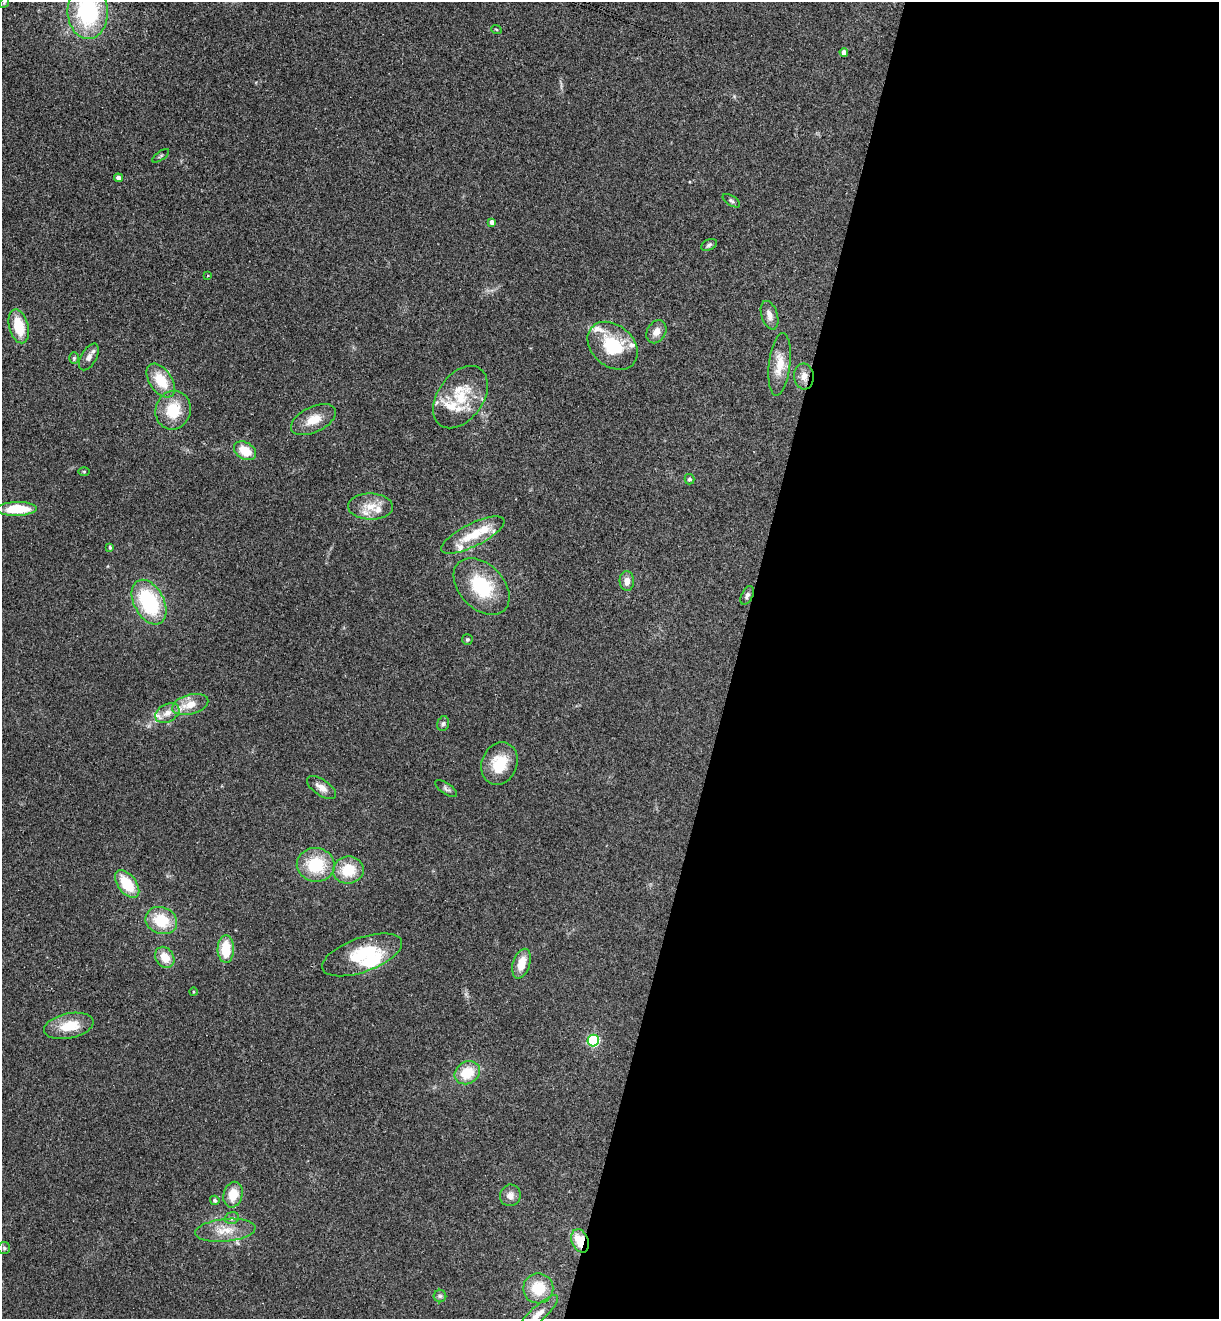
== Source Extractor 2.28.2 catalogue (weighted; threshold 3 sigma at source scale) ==
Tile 12 of 4 x 4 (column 4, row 3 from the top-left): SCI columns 3836-5052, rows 1342-2658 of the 5364 x 5313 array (HDU 1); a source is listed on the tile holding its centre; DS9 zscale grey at full resolution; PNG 1221 x 1321 px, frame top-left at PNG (2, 2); each listed source drawn as its Kron ellipse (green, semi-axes under 4 px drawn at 4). Shown black and unused: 40% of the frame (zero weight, under 3 of 4 exposures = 6% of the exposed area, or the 3 px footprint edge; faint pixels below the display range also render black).
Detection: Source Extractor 2.28.2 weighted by HDU 2 'WHT'; one run over the whole footprint, this tile lists its part. Background 0.188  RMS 0.0075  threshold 0.0338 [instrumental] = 3 sigma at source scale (4.5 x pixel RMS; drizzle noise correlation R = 1.50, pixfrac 1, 0.05/0.05 arcsec/px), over >= 5 px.
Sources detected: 70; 8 inside a brighter listed object's ellipse — not listed separately; the other 62 listed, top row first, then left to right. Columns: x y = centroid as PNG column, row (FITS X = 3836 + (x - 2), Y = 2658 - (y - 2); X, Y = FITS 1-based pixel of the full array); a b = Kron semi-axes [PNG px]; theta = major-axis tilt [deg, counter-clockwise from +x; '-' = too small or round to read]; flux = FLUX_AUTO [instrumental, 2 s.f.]
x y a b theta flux
4 3 5 4 - 0.86
88 11 28 20 -88 83
496 29 5 3 - 0.66
844 52 4 4 - 3.9
161 156 10 2 36 0.94
118 178 4 4 - 3.6
731 201 10 5 -33 1.6
492 222 4 4 - 3.6
709 245 8 5 25 1.6
207 276 3 2 - 0.68
770 315 15 8 -73 5.3
19 326 17 9 -75 21
656 332 12 9 59 6.1
613 346 28 20 -40 35
89 357 15 7 59 4.3
74 358 6 5 - 1.2
780 364 31 10 83 14
804 376 13 10 -86 5.6
161 380 19 11 -56 19
460 397 35 22 54 30
173 410 19 17 73 23
313 420 24 12 26 12
245 451 12 8 -31 14
84 471 5 3 - 0.72
689 479 5 5 - 1.6
370 506 22 13 -2 12
17 509 20 7 1 27
473 535 35 11 27 23
110 547 4 3 - 0.93
627 581 10 7 -87 5.3
482 586 33 22 -46 40
747 595 10 5 64 2.2
149 602 24 15 -62 59
467 639 5 5 - 1.1
190 705 18 9 15 11
167 713 13 8 29 6.1
443 724 7 5 73 1.8
499 764 22 17 69 21
322 788 17 8 -34 5.6
446 789 12 5 -35 2.1
316 865 19 17 -7 32
348 870 15 13 8 21
127 884 16 9 -53 23
161 921 16 13 -20 24
226 949 14 8 89 21
362 955 42 17 20 36
165 957 11 9 -58 11
521 964 15 8 72 11
193 992 4 3 - 0.71
69 1026 25 12 12 18
593 1040 6 5 - 91
467 1073 13 11 33 19
233 1195 13 9 76 12
510 1195 11 10 - 4.7
215 1200 5 4 - 1.6
232 1218 7 5 18 2
225 1230 30 11 5 14
580 1241 12 8 -71 18
4 1248 6 6 - 1.6
538 1288 15 15 - 22
440 1296 6 6 - 1.6
538 1314 27 7 43 7.9
Overlapping masked pixels (flux is a lower limit): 2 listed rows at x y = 804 376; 580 1241
Isophote crosses this tile's border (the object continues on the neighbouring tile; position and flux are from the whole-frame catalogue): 2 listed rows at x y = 88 11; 538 1314